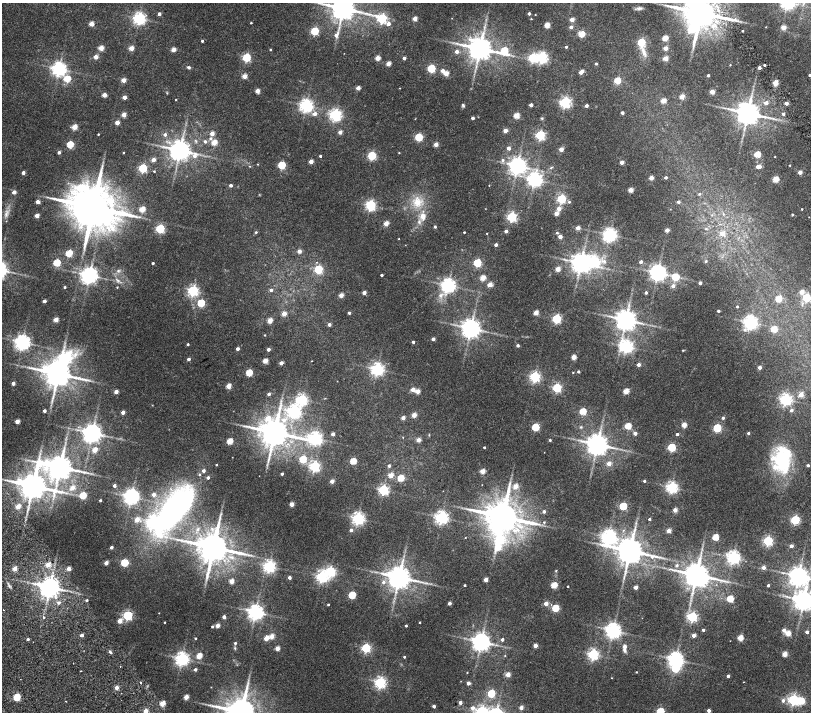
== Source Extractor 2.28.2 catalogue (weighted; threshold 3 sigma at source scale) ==
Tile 10 of 4 x 4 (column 2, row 3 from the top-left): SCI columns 1619-3236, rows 1755-3174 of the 6477 x 6411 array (HDU 1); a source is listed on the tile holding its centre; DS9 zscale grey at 2 x 2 block average (1 PNG px = mean of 2 x 2 image px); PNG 813 x 714 px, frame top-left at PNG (2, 3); no overlay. Shown black and unused: <1% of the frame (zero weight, under 2 of 4 exposures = <1% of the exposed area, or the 3 px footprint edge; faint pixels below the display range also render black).
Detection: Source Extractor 2.28.2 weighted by HDU 2 'WHT'; one run over the whole footprint, this tile lists its part. Background 0.0265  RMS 0.0051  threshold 0.023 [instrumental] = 3 sigma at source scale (4.5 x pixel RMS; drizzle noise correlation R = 1.50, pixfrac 1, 0.0396/0.0396 arcsec/px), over >= 5 px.
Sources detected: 450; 1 too faint to see at this stretch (2 x 2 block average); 9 inside a brighter object's white glare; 1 long thin detection or spike segment (spike, bleed or trail) — not listed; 6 inside a brighter listed object's ellipse — not listed separately; the other 433 listed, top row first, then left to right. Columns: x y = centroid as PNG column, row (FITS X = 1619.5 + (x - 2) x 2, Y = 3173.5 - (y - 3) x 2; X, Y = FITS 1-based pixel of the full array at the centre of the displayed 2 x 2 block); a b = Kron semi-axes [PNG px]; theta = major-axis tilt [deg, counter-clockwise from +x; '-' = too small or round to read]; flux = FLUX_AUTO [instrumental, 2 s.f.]
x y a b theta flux
343 8 6 5 - 1600
639 8 9 4 4 2.8
529 13 2 2 - 3.5
700 13 9 8 - 3600
159 14 2 2 - 5
535 15 2 2 - 0.39
139 18 4 4 - 250
382 18 4 3 - 120
415 19 2 2 - 13
531 19 2 2 - 0.54
572 19 2 2 - 12
251 23 2 2 - 0.98
91 24 3 2 - 17
388 24 3 3 - 6.3
547 25 3 3 - 20
571 27 3 2 - 4.4
766 27 2 2 - 0.43
784 27 3 2 - 15
314 31 3 3 - 62
743 31 2 2 - 1.3
581 34 3 3 - 31
336 35 5 4 - 5.2
665 38 3 3 - 25
202 41 2 2 - 2
641 42 3 3 - 72
566 47 2 2 - 2.1
101 48 3 2 - 18
131 48 3 2 - 15
665 48 2 2 - 14
270 49 2 2 - 1.1
480 49 6 5 - 1500
173 50 3 2 - 12
457 51 3 3 - 5.9
504 51 5 4 - 50
644 52 14 5 -70 6.6
344 53 2 2 - 0.28
96 57 3 2 - 12
246 57 3 3 - 80
542 57 4 3 - 180
378 58 3 2 - 16
404 58 2 2 - 5.1
665 58 3 2 - 19
388 64 3 2 - 15
596 64 2 2 - 1.8
730 65 2 2 - 0.48
765 65 2 2 - 14
189 67 4 3 - 2.1
431 68 3 3 - 67
759 68 2 2 - 5.2
59 69 4 4 - 400
443 71 3 2 - 7.2
581 72 3 2 - 8
446 73 3 3 - 17
708 75 2 2 - 2.9
810 75 2 2 - 2.5
244 76 3 2 - 15
67 79 3 3 - 33
123 80 3 2 - 14
617 80 3 3 - 35
775 83 3 2 - 24
358 88 2 2 - 11
400 88 2 2 - 0.39
257 91 2 2 - 13
712 92 3 2 - 17
167 93 3 2 - 0.69
104 95 3 2 - 13
124 97 2 2 - 7.7
682 97 3 2 - 18
176 100 2 2 - 0.53
663 101 3 2 - 18
565 102 3 3 - 190
766 103 3 3 - 5.6
786 103 2 2 - 7.2
306 105 4 4 - 300
463 105 5 3 - 1.7
531 105 2 2 - 5.8
586 106 2 2 - 4.3
622 113 2 2 - 4.3
748 113 6 5 - 1500
315 114 3 3 - 5.3
783 114 3 2 - 2.4
124 115 3 2 - 14
335 115 4 4 - 230
516 115 3 3 - 27
473 118 2 2 - 4
542 118 3 3 - 0.91
773 118 5 2 - 1.4
415 119 2 2 - 0.43
117 122 2 2 - 13
74 127 3 3 - 21
505 130 2 2 - 12
340 132 4 4 - 3.1
98 134 2 2 - 0.92
212 134 2 2 - 11
165 135 3 3 - 3.3
540 135 3 3 - 110
419 137 3 3 - 62
210 138 4 3 - 2
205 141 3 3 - 2.3
214 142 3 3 - 25
70 144 3 3 - 41
436 144 2 2 - 13
509 148 2 2 - 6.9
561 149 3 2 - 13
180 150 6 5 - 1000
59 152 3 2 - 3
123 152 2 2 - 0.73
399 153 2 2 - 0.61
757 154 3 3 - 34
372 155 3 3 - 84
320 156 2 2 - 1.6
775 157 2 2 - 0.49
153 160 2 2 - 9
503 160 4 4 - 2.2
311 161 2 2 - 11
622 162 2 2 - 10
258 164 2 2 - 0.51
282 165 3 3 - 58
790 165 2 2 - 0.7
250 166 3 2 - 0.51
517 166 4 4 - 580
759 166 4 2 - 11
551 167 5 2 - 1
143 168 3 3 - 87
154 171 2 2 - 0.82
800 172 2 2 - 9.1
23 173 2 2 - 5.9
666 177 2 2 - 2.7
651 178 3 2 - 12
535 179 4 4 - 380
776 179 3 3 - 30
231 185 2 2 - 3.5
489 185 2 2 - 0.42
631 190 3 2 - 17
14 192 3 2 - 6.8
700 194 3 3 - 1.3
561 199 3 3 - 98
38 202 3 2 - 8
417 202 15 13 -68 18
569 202 3 3 - 1.5
678 202 3 2 - 3.2
370 205 3 3 - 150
93 207 12 11 - 6300
142 209 3 3 - 26
559 209 3 3 - 10
802 209 2 2 - 0.67
556 213 3 2 - 11
6 214 13 4 73 4.5
792 214 2 2 - 1.3
37 215 3 2 - 11
423 216 10 7 -85 8.3
512 217 3 3 - 130
809 217 2 2 - 0.31
386 223 3 2 - 16
435 227 2 2 - 2.3
578 228 2 2 - 10
160 229 3 3 - 97
667 230 2 2 - 10
506 231 2 2 - 4.6
256 232 3 3 - 1.3
464 232 2 2 - 1.1
487 233 2 2 - 0.57
557 233 3 2 - 1.4
722 233 3 3 - 11
610 235 4 4 - 310
560 237 2 2 - 9.8
399 239 2 2 - 0.4
496 245 2 2 - 4.4
299 251 3 2 - 8.5
69 253 3 3 - 40
706 261 3 2 - 1
641 262 2 2 - 4
57 263 3 3 - 47
153 263 2 2 - 1.7
477 263 3 3 - 67
581 263 5 5 - 880
318 269 3 3 - 87
558 269 3 2 - 15
118 271 4 4 - 1.7
658 273 4 4 - 550
89 275 4 4 - 570
382 275 2 2 - 2.2
675 277 3 3 - 54
483 278 3 3 - 24
700 283 2 2 - 4
490 284 3 2 - 16
448 285 4 4 - 390
673 286 3 3 - 5.6
65 287 2 2 - 1.6
117 287 3 2 - 0.73
193 290 3 3 - 180
271 290 3 3 - 2.9
646 292 2 2 - 2.2
802 292 3 3 - 12
364 293 2 2 - 8.3
341 295 3 2 - 13
441 295 7 5 30 4.1
807 298 3 3 - 67
778 299 3 3 - 31
44 301 2 2 - 5.1
201 303 3 3 - 52
737 306 2 2 - 1.2
718 311 2 2 - 2.3
349 313 3 2 - 1.9
536 313 3 2 - 17
284 314 3 2 - 15
556 319 3 3 - 110
56 320 3 2 - 16
270 320 3 2 - 18
626 320 5 5 - 1100
750 322 4 4 - 360
329 324 3 2 - 4.1
471 328 5 5 - 820
774 329 3 3 - 27
745 330 4 4 - 2.4
265 335 2 2 - 0.72
433 339 2 2 - 5.7
22 342 4 4 - 450
413 342 2 2 - 2.7
188 344 2 2 - 1.5
518 345 2 2 - 3.1
626 346 4 4 - 290
237 349 2 2 - 4.7
268 349 2 2 - 4.9
683 350 3 2 - 0.63
574 357 3 3 - 18
188 359 2 2 - 4.4
265 361 3 3 - 16
312 361 2 2 - 0.35
281 363 2 2 - 7.1
638 365 2 2 - 7
759 367 2 2 - 6.8
377 369 4 4 - 290
578 371 2 2 - 1.8
249 373 3 3 - 38
573 373 2 2 - 0.67
58 374 9 7 60 2000
535 377 3 3 - 160
13 383 2 2 - 5.5
228 386 3 2 - 18
557 388 3 3 - 99
413 390 3 2 - 12
417 391 3 2 - 11
626 391 3 3 - 23
116 392 2 2 - 9.3
269 394 2 2 - 3.2
801 395 3 3 - 14
786 399 4 4 - 230
302 400 4 3 - 190
791 410 3 3 - 3.2
44 411 2 2 - 4.2
294 411 4 4 - 280
583 411 3 3 - 37
123 412 2 2 - 7.1
414 415 3 2 - 15
403 418 2 2 - 8
723 418 3 2 - 2.8
284 420 4 4 - 5.2
17 421 3 2 - 12
684 425 3 3 - 19
628 426 3 3 - 34
535 427 3 3 - 54
581 427 4 3 - 1.1
717 428 3 3 - 77
274 432 8 7 - 2400
92 433 5 4 - 830
635 433 2 2 - 6.1
748 433 2 2 - 2.3
333 434 2 2 - 7.2
677 434 2 2 - 2.9
429 435 3 2 - 0.64
403 437 2 2 - 0.45
315 438 5 4 - 310
418 440 2 2 - 9.3
550 440 2 2 - 1.7
230 441 3 3 - 28
597 444 5 5 - 1100
484 447 2 2 - 1.4
672 447 3 3 - 73
95 450 3 2 - 16
303 459 3 3 - 44
782 460 32 20 -86 67
353 461 3 3 - 35
609 464 3 2 - 11
216 465 2 2 - 0.92
808 465 2 2 - 2.8
315 466 3 3 - 180
389 466 2 2 - 3.2
60 467 10 6 -9 1700
482 471 3 2 - 18
282 474 2 2 - 2.6
391 475 3 2 - 17
401 478 3 3 - 33
332 481 2 2 - 10
644 481 2 2 - 1.7
482 485 2 2 - 0.26
33 486 7 7 - 2000
114 486 2 2 - 3.5
515 486 3 2 - 17
672 487 4 3 - 210
72 488 3 3 - 12
383 490 3 3 - 150
153 494 2 2 - 7.4
83 495 3 3 - 46
131 497 4 4 - 420
100 500 2 2 - 1.8
291 504 2 2 - 12
18 506 3 2 - 14
623 506 3 3 - 57
172 509 59 23 52 250
675 510 2 2 - 11
544 511 3 2 - 3.3
441 517 4 4 - 290
503 517 9 7 2 3600
358 518 4 4 - 270
649 519 2 2 - 1.8
137 520 3 3 - 12
795 520 3 3 - 100
544 522 3 3 - 1.2
351 530 2 2 - 4.5
669 531 2 2 - 13
608 537 5 4 - 380
715 537 3 3 - 32
465 538 2 2 - 0.31
768 541 3 3 - 130
791 546 2 2 - 5.4
111 547 2 2 - 3.8
213 547 8 7 - 2800
630 551 7 6 - 1900
251 555 3 2 - 0.94
232 557 8 4 -10 4.2
733 557 4 4 - 310
106 563 2 2 - 9.4
124 563 3 3 - 56
48 565 3 2 - 16
677 565 4 3 - 1.6
269 566 4 3 - 260
763 567 2 2 - 6.8
15 569 2 2 - 15
69 569 2 2 - 11
556 571 3 3 - 0.67
696 575 6 5 - 1700
798 576 5 5 - 820
289 577 2 2 - 4
322 577 4 4 - 200
399 577 6 5 - 1400
486 580 2 2 - 9.6
231 581 3 2 - 14
383 582 3 3 - 3
427 583 4 2 - 1.1
464 585 2 2 - 1.1
554 585 3 3 - 32
768 585 2 2 - 2.6
568 586 2 2 - 1.3
50 587 5 5 - 990
636 587 2 2 - 8.4
352 595 3 3 - 44
730 599 3 3 - 36
87 600 2 2 - 1.8
804 600 5 5 - 880
59 603 3 3 - 3.1
449 603 2 2 - 4.8
546 603 2 2 - 9.6
328 605 2 2 - 1.5
555 608 3 3 - 42
3 610 2 2 - 1.4
255 612 4 4 - 470
159 613 2 2 - 0.42
127 615 3 3 - 130
44 617 2 2 - 2.8
224 617 2 2 - 5.6
692 617 3 3 - 140
120 621 3 2 - 13
165 622 2 2 - 0.66
420 622 2 2 - 0.76
217 626 2 2 - 10
406 626 2 2 - 1.4
212 627 2 2 - 1.6
613 630 4 4 - 470
703 630 2 2 - 3
784 630 3 3 - 6.4
807 632 3 2 - 3.2
788 633 3 3 - 22
82 635 2 2 - 4.6
693 635 2 2 - 9.6
272 636 3 2 - 17
195 638 2 2 - 0.98
266 638 3 2 - 14
740 638 3 3 - 24
28 639 2 2 - 2.4
502 639 2 2 - 3.6
481 642 5 4 - 710
235 643 3 2 - 1.8
535 645 2 2 - 9.2
624 647 8 3 -89 6.5
235 648 4 3 - 1
277 648 2 2 - 12
366 648 3 3 - 110
110 652 5 3 - 1.9
593 654 3 3 - 180
785 654 3 2 - 20
199 656 3 3 - 25
505 656 2 2 - 0.59
404 657 2 2 - 1.4
182 659 4 4 - 330
676 659 4 4 - 450
195 669 2 2 - 3.1
467 672 2 2 - 0.56
636 672 2 2 - 0.85
508 674 3 2 - 13
728 676 2 2 - 3.7
611 678 2 2 - 0.36
380 682 4 3 - 220
743 682 2 2 - 0.35
140 683 2 2 - 7.8
468 683 2 2 - 6.7
116 688 2 2 - 8.1
491 693 3 3 - 61
17 697 3 3 - 45
186 697 3 2 - 15
793 700 3 3 - 170
65 701 2 2 - 0.44
783 701 3 3 - 3.5
460 702 2 2 - 7.4
162 703 3 2 - 24
434 706 2 2 - 3.7
472 708 3 3 - 5.3
521 708 2 2 - 8
146 711 2 2 - 13
482 711 4 4 - 160
660 711 3 3 - 53
709 711 2 2 - 4.9
241 712 8 7 - 2600
Isophote crosses this tile's border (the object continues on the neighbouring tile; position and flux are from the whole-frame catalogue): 10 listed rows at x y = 343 8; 700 13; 810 75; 807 298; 798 576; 804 600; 146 711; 482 711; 660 711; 241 712